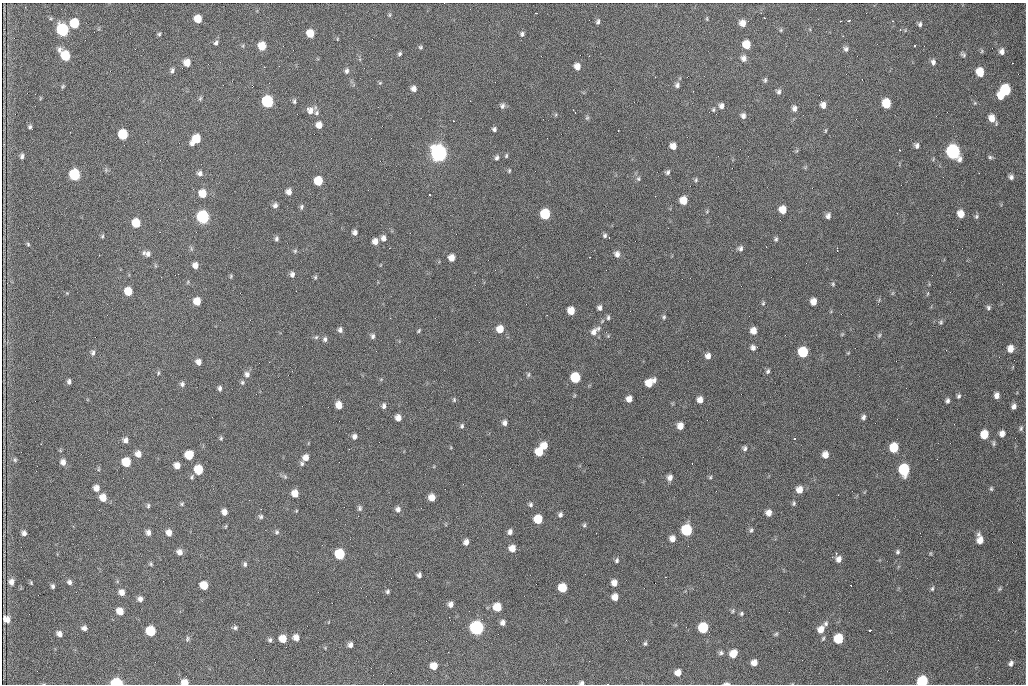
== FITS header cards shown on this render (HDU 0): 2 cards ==
NAXIS1  =                 1024 /fastest changing axis
NAXIS2  =                  682 /next to fastest changing axis

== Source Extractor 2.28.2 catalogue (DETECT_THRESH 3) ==
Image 1024 x 682 px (HDU 0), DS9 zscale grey, 1 PNG px = 1 image px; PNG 1028 x 686 px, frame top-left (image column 1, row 682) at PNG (2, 3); no overlay
Background 2520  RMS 34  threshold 101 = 3 sigma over >= 5 px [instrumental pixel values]
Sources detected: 293; all 293 listed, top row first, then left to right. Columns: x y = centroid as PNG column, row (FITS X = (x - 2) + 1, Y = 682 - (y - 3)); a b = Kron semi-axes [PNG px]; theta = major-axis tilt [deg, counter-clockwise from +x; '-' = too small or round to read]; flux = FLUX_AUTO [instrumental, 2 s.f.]
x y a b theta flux
536 13 3 2 - 2.2e+03
761 13 3 2 - 2.1e+03
866 13 2 2 - 9.6e+02
390 15 6 4 89 3.0e+03
764 18 2 2 - 1.5e+03
198 19 6 6 - 3.5e+04
707 19 7 3 -89 2.3e+03
849 21 3 3 - 2.7e+03
598 22 7 5 73 5.1e+03
74 23 7 6 - 7.9e+04
743 23 7 6 - 1.7e+04
920 24 6 4 86 5.1e+03
62 30 7 7 - 2.8e+05
781 30 5 5 - 2.8e+03
900 30 4 3 - 2.4e+03
310 33 6 6 - 3.9e+04
159 34 5 4 - 3.0e+03
522 34 6 5 - 5.1e+03
337 39 5 3 - 1.7e+03
216 43 6 5 - 5.6e+03
746 45 7 6 - 4.4e+04
243 46 6 4 -73 2.5e+03
262 46 7 6 - 4.1e+04
914 46 3 3 - 7.6e+03
420 47 5 5 - 3.6e+03
846 49 6 6 - 6.4e+03
1002 51 7 5 89 1.1e+04
400 54 5 4 - 4.2e+03
65 55 9 6 -52 8.7e+04
963 55 7 5 -35 4.5e+03
744 58 7 6 - 1.1e+04
933 62 7 5 -77 7.8e+03
187 63 7 6 - 2.3e+04
1012 63 2 2 - 2.5e+03
577 66 6 6 - 1.7e+04
172 70 7 5 80 6.0e+03
347 71 7 5 77 6.4e+03
980 72 7 6 - 4.7e+04
765 80 7 5 72 4.1e+03
380 83 5 4 - 2.6e+03
677 85 7 6 - 6.7e+03
63 86 6 4 58 2.8e+03
414 89 6 6 - 1.1e+04
1005 90 8 7 - 1.5e+05
779 92 7 6 - 6.5e+03
1001 96 6 5 - 2.7e+04
200 98 6 4 69 3.6e+03
294 101 7 4 -89 4.0e+03
267 102 7 6 - 2.3e+05
886 103 7 6 - 6.6e+04
975 103 5 4 - 2.5e+03
823 105 8 5 -64 1.4e+04
502 106 7 7 - 7.0e+03
721 106 7 6 - 9.6e+03
794 108 7 5 84 9.1e+03
308 109 6 4 51 4.4e+03
713 110 6 5 - 4.1e+03
310 111 9 7 65 1.4e+04
316 113 7 6 - 5.6e+03
743 116 7 6 - 8.3e+03
587 118 6 5 - 4.0e+03
992 118 8 6 -78 2.2e+04
319 125 6 6 - 1.7e+04
30 127 4 4 - 4.1e+03
494 129 5 4 - 5.2e+03
825 131 6 3 71 2.3e+03
123 134 7 6 - 9.9e+04
196 139 9 6 47 6.0e+04
673 146 6 6 - 1.7e+04
917 146 6 6 - 7.5e+03
899 150 3 2 - 3.3e+03
953 152 8 7 - 5.8e+05
439 153 8 7 - 1.1e+06
22 156 5 4 - 6.0e+03
506 156 6 4 75 3.0e+03
990 157 6 5 - 3.9e+03
497 158 7 5 74 5.4e+03
509 171 6 4 74 2.9e+03
667 172 7 5 51 5.3e+03
200 173 7 7 - 7.8e+03
979 173 2 2 - 1.2e+03
75 175 7 6 - 1.9e+05
1011 177 6 5 - 7.0e+03
638 179 7 5 -88 5.0e+03
696 180 6 4 71 3.5e+03
318 181 7 6 - 6.3e+04
289 192 7 6 - 1.1e+04
203 193 7 6 - 3.8e+04
429 195 3 2 - 2.2e+03
683 201 6 6 - 3.6e+04
275 205 6 6 - 7.9e+03
301 207 6 5 - 4.5e+03
783 210 6 6 - 2.9e+04
707 211 5 4 - 2.6e+03
545 214 7 6 - 1.2e+05
961 214 7 6 - 2.5e+04
828 216 6 5 - 8.1e+03
976 216 6 5 - 4.1e+03
203 217 7 7 - 3.6e+05
136 223 7 6 - 5.9e+04
355 232 5 5 - 8.2e+03
605 235 5 5 - 4.6e+03
102 236 6 5 - 3.0e+03
383 238 6 5 - 1.0e+04
276 239 6 4 -88 5.1e+03
776 239 6 5 - 4.0e+03
375 241 6 5 - 1.4e+04
28 244 5 4 - 3.0e+03
740 249 7 6 - 7.0e+03
837 250 4 2 - 2.2e+03
295 251 6 5 - 3.4e+03
148 254 8 7 - 9.9e+03
617 254 8 7 - 1.0e+04
451 258 6 5 - 1.8e+04
195 265 6 6 - 1.3e+04
292 274 6 5 - 8.0e+03
231 276 5 4 - 2.8e+03
315 277 7 5 70 3.4e+03
188 282 6 3 71 2.5e+03
833 284 6 5 - 3.3e+03
128 291 7 6 - 3.9e+04
67 293 4 4 - 2.0e+03
927 294 5 3 - 2.3e+03
197 301 6 6 - 3.5e+04
813 302 6 5 - 1.9e+04
763 303 6 4 68 3.0e+03
988 307 6 6 - 4.7e+03
599 308 6 5 - 7.3e+03
571 311 6 6 - 3.0e+04
608 317 6 4 89 4.1e+03
664 317 6 5 - 4.0e+03
941 322 6 5 - 3.9e+03
500 329 7 6 - 2.9e+04
340 330 7 5 82 6.9e+03
419 331 5 3 - 2.8e+03
753 331 6 6 - 1.8e+04
594 332 11 8 58 1.5e+04
842 334 5 4 - 2.5e+03
879 335 6 5 - 3.4e+03
373 336 7 6 - 5.8e+03
608 336 5 5 - 3.0e+03
316 337 6 5 - 3.8e+03
325 339 6 5 - 6.1e+03
753 347 6 6 - 8.8e+03
1010 349 7 6 - 1.9e+04
803 352 7 6 - 1.2e+05
93 353 8 5 87 6.0e+03
848 353 5 4 - 2.0e+03
708 356 6 6 - 1.2e+04
198 362 6 5 - 1.3e+04
1013 366 4 3 - 2.3e+03
768 371 7 5 63 4.7e+03
158 373 5 4 - 3.1e+03
247 374 9 7 89 9.7e+03
528 375 7 5 87 3.8e+03
575 378 7 6 - 1.1e+05
69 382 5 4 - 5.8e+03
242 382 6 5 - 3.9e+03
650 383 9 6 34 4.1e+04
182 384 7 6 - 6.9e+03
220 388 6 5 - 6.0e+03
997 395 7 5 89 1.2e+04
959 396 6 5 - 4.2e+03
629 399 6 5 - 1.7e+04
454 400 6 5 - 3.5e+03
700 400 6 5 - 1.5e+04
947 401 6 5 - 5.9e+03
339 405 7 6 - 2.1e+04
384 406 7 5 89 6.4e+03
1014 406 6 5 - 8.8e+03
863 417 5 4 - 6.3e+03
398 418 6 5 - 1.5e+04
504 423 6 5 - 8.4e+03
462 426 7 5 74 4.5e+03
680 426 6 5 - 1.8e+04
1021 428 7 5 75 4.5e+03
1002 434 6 5 - 1.3e+04
984 435 7 6 - 4.8e+04
354 436 6 5 - 8.1e+03
221 438 5 4 - 3.5e+03
794 438 3 3 - 7.5e+03
125 440 6 6 - 9.0e+03
994 443 9 3 90 3.8e+03
544 446 7 6 - 2.7e+04
745 448 6 5 - 5.4e+03
894 448 7 6 - 7.7e+04
539 452 7 6 - 4.8e+04
138 454 7 6 - 1.7e+04
189 455 7 6 - 5.3e+04
825 455 6 6 - 1.8e+04
306 457 7 6 - 1.6e+04
15 460 7 5 -76 3.8e+03
63 462 7 6 - 1.2e+04
126 462 7 6 - 6.9e+04
302 463 6 6 - 5.1e+03
177 466 6 5 - 1.7e+04
198 470 7 6 - 7.0e+04
904 470 8 6 -89 1.9e+05
285 476 7 5 -69 4.2e+03
192 477 7 5 62 3.9e+03
670 477 7 6 - 1.1e+04
710 477 5 4 - 3.0e+03
96 488 7 6 - 1.6e+04
991 489 6 4 78 3.3e+03
799 490 7 6 - 2.0e+04
295 493 6 6 - 2.5e+04
432 497 6 6 - 1.9e+04
103 498 7 6 - 2.5e+04
794 503 7 5 72 3.8e+03
182 504 6 5 - 3.2e+03
530 504 6 5 - 4.9e+03
148 506 6 5 - 3.9e+03
360 508 7 6 - 5.1e+03
398 509 7 6 - 8.9e+03
99 510 2 2 - 1.1e+03
224 512 6 5 - 1.3e+04
769 513 6 6 - 1.4e+04
560 514 5 5 - 5.9e+03
261 516 6 6 - 5.1e+03
538 519 7 6 - 5.8e+04
584 525 5 5 - 3.7e+03
226 526 5 3 - 2.2e+03
687 530 7 7 - 1.7e+05
751 530 7 5 59 4.8e+03
148 532 6 5 - 8.8e+03
277 532 7 6 - 4.8e+03
510 532 7 5 78 8.0e+03
24 533 5 4 - 8.1e+03
169 533 7 6 - 1.5e+04
672 539 6 6 - 1.4e+04
980 539 10 6 -81 2.3e+04
466 542 6 5 - 1.1e+04
512 548 6 6 - 2.1e+04
179 552 6 6 - 1.2e+04
898 552 5 5 - 4.3e+03
836 553 3 3 - 2.6e+03
340 554 7 6 - 1.2e+05
839 559 7 6 - 1.2e+04
617 560 6 4 69 4.7e+03
151 564 6 4 -49 3.4e+03
245 564 7 5 -86 5.1e+03
419 575 5 5 - 7.1e+03
665 577 2 2 - 1.2e+03
11 582 8 8 - 1.2e+04
69 582 6 5 - 6.6e+03
31 583 5 4 - 2.5e+03
614 583 6 6 - 1.6e+04
204 585 6 6 - 4.2e+04
851 585 3 2 - 1.7e+03
53 586 5 4 - 5.0e+03
563 588 6 6 - 5.9e+04
932 589 6 4 74 3.7e+03
999 589 6 4 59 3.1e+03
387 591 5 5 - 4.1e+03
122 592 7 6 - 1.4e+04
615 597 6 6 - 1.9e+04
140 599 6 6 - 9.3e+03
450 604 6 5 - 1.0e+04
497 607 7 6 - 5.1e+04
120 611 6 6 - 2.7e+04
733 611 7 5 82 3.3e+03
741 613 6 5 - 3.8e+03
7 619 7 6 - 1.8e+04
503 623 6 5 - 8.9e+03
826 623 7 5 67 5.4e+03
84 628 5 5 - 8.5e+03
235 628 6 5 - 5.0e+03
477 628 7 7 - 5.8e+05
703 628 7 6 - 1.1e+05
821 629 8 7 - 2.1e+04
870 630 4 2 - 9.8e+03
151 631 7 6 - 1.1e+05
59 634 6 5 - 1.1e+04
776 634 6 5 - 3.2e+03
296 638 6 6 - 1.5e+04
823 638 6 4 63 3.1e+03
187 639 9 5 70 4.8e+03
283 639 6 6 - 3.4e+04
838 639 7 6 - 8.8e+04
270 640 6 5 - 4.9e+03
645 643 6 5 - 3.8e+03
350 645 5 5 - 8.1e+03
721 653 6 6 - 5.2e+03
733 654 7 6 - 3.2e+04
754 663 6 5 - 1.7e+04
1011 663 6 5 - 6.8e+03
434 666 6 6 - 2.6e+04
678 673 6 6 - 1.7e+04
922 681 7 6 - 1.8e+05
185 682 6 5 - 2.4e+04
116 683 8 5 -3 1.6e+05
581 683 5 4 - 5.1e+03
727 683 7 3 -2 4.7e+03
At the frame edge (FLAGS 8, measured only in part): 5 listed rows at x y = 922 681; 185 682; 116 683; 581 683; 727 683

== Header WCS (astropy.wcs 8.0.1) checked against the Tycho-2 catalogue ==
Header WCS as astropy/WCSLIB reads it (CRVAL/CRPIX/CD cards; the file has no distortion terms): RA---TAN/DEC--TAN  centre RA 07:09:15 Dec +30:56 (107.31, +30.93 deg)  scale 1.44 arcsec/px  FOV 24.5' x 16.3'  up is -93 deg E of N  parity flipped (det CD > 0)
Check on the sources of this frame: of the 60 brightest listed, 4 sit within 2.2 arcsec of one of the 10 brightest Tycho-2 stars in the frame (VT <= 12.48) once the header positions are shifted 1.24 arcsec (1.10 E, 0.58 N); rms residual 1.38 arcsec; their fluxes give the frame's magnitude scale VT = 25.83 - 2.5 log10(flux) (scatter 0.18 mag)
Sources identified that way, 4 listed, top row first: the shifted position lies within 2.2 arcsec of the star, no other Tycho-2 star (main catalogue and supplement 1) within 4.4 arcsec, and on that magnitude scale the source's flux lands within +1.5 / -3 mag of the star's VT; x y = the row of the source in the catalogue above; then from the Tycho-2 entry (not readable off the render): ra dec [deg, ICRS J2000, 3 dp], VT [Tycho-2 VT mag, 2 dp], TYC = Tycho-2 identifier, HIP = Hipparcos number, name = IAU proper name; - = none
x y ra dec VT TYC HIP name
439 153 107.226 +30.900 10.76 2438-883-1 - -
75 175 107.244 +30.756 12.13 2438-718-1 - -
203 217 107.261 +30.807 12.26 2438-856-1 - -
477 628 107.445 +30.924 11.38 2438-1056-1 - -